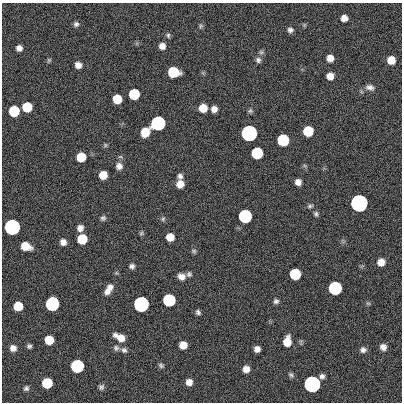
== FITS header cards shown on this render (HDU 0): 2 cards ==
NAXIS1  =                  400
NAXIS2  =                  400

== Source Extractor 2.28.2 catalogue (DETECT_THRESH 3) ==
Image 400 x 400 px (HDU 0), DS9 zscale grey, 1 PNG px = 1 image px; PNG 404 x 404 px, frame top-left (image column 1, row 400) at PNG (2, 3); no overlay
Background 0.293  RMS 33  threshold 99.9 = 3 sigma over >= 5 px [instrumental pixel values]
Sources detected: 85; all 85 listed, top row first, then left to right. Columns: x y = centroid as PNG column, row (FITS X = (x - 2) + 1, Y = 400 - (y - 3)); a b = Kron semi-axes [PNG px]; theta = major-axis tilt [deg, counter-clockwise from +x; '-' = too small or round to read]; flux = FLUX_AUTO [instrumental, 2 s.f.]
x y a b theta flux
344 18 6 6 - 1.5e+04
76 24 6 6 - 5.8e+03
201 26 7 5 74 4.4e+03
290 30 7 6 - 7.3e+03
168 35 7 5 -78 4.3e+03
162 46 7 7 - 1.3e+04
19 48 6 6 - 1.1e+04
330 58 6 6 - 1.8e+04
49 60 6 5 - 3.2e+03
258 60 8 7 - 7.6e+03
391 60 7 6 - 3.1e+04
78 65 7 6 - 1.4e+04
173 72 8 7 - 1.2e+05
330 76 6 6 - 1.9e+04
370 87 13 8 -10 1.1e+04
134 94 7 7 - 1.2e+05
117 99 7 7 - 4.7e+04
27 107 7 7 - 7.3e+04
203 108 7 7 - 3.9e+04
214 109 6 6 - 1.4e+04
14 111 7 7 - 1.2e+05
250 111 7 6 - 4.2e+03
158 123 7 7 - 1.0e+06
308 131 7 7 - 9.1e+04
145 132 8 7 - 5.0e+04
249 133 7 7 - 3.5e+06
283 140 7 7 - 2.1e+05
105 145 5 5 - 3.3e+03
257 153 7 7 - 1.8e+05
81 157 7 7 - 5.7e+04
119 166 9 8 - 1.2e+04
103 175 7 6 - 3.5e+04
180 176 7 6 - 7.3e+03
298 182 6 6 - 1.4e+04
180 184 7 7 - 2.4e+04
359 203 7 7 - 1.1e+07
310 206 8 5 15 4.6e+03
316 214 7 5 -72 4.8e+03
245 216 7 7 - 5.4e+05
103 218 7 6 - 5.2e+03
163 219 7 5 69 4.0e+03
12 227 7 7 - 2.9e+06
80 228 7 6 - 1.2e+04
141 233 7 5 23 3.3e+03
170 237 7 6 - 2.8e+04
82 239 7 7 - 7.7e+04
63 242 7 6 - 1.2e+04
25 246 8 6 -21 3.8e+04
194 251 7 5 -15 4.1e+03
381 262 7 6 - 2.1e+04
132 266 7 6 - 6.9e+03
189 274 7 7 - 5.4e+03
295 274 7 7 - 1.4e+05
181 276 9 7 -21 1.4e+04
110 287 8 7 - 1.1e+04
335 288 7 7 - 5.7e+05
107 292 8 7 - 1.1e+04
169 300 7 7 - 3.1e+05
276 301 7 6 - 5.8e+03
368 303 6 4 -1 3.2e+03
52 304 8 7 - 6.1e+05
141 304 7 7 - 2.1e+06
18 306 7 7 - 4.9e+04
198 312 7 5 -48 5.4e+03
120 337 13 7 -28 2.5e+04
49 340 7 7 - 4.8e+04
287 341 9 6 79 3.3e+04
183 345 6 6 - 2.8e+04
29 346 5 4 - 5.0e+03
383 347 7 6 - 1.2e+04
13 348 7 7 - 1.3e+04
116 348 8 8 - 6.8e+03
257 349 6 5 - 1.2e+04
124 350 8 7 - 7.0e+03
363 350 8 7 - 8.2e+03
161 365 7 6 - 5.0e+03
77 366 7 7 - 5.2e+05
246 369 6 6 - 1.6e+04
291 375 8 5 -30 4.8e+03
322 376 6 5 - 7.1e+03
189 382 6 6 - 1.5e+04
47 383 7 7 - 9.9e+04
312 384 7 7 - 5.5e+06
101 387 7 7 - 5.9e+03
26 388 6 5 - 5.4e+03